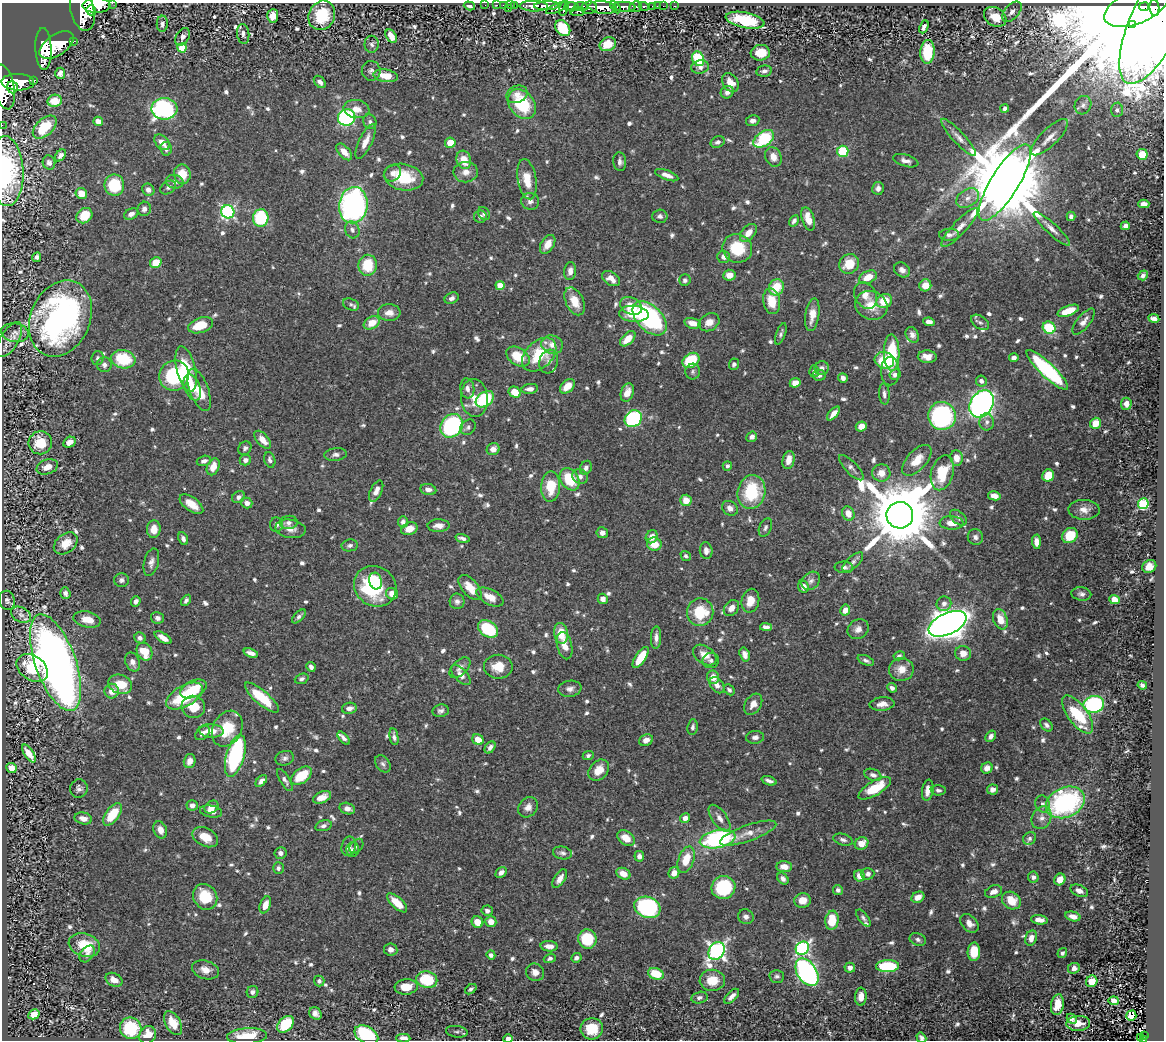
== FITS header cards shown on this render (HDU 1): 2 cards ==
NAXIS1  =                 1162
NAXIS2  =                 1038

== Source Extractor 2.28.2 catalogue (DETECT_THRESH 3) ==
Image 1162 x 1038 px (HDU 1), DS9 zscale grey, 1 PNG px = 1 image px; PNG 1166 x 1042 px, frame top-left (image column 1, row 1038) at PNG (2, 3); each listed source drawn as its Kron ellipse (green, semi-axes under 4 px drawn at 4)
Background 0.54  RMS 0.011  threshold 0.033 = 3 sigma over >= 5 px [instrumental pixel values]
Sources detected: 831; of the 831, the 500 brightest by FLUX_AUTO listed and drawn (331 fainter detections omitted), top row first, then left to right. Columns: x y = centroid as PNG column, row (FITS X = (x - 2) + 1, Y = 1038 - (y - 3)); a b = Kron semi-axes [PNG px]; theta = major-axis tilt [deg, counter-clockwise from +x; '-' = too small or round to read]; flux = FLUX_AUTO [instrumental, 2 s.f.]
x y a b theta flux
112 3 2 2 - 30
96 5 14 7 1 2500
485 5 2 2 - 9.5
497 5 2 2 - 8.8
503 5 3 2 - 10
510 5 4 2 - 13
514 5 3 2 - 20
469 6 6 3 -18 2.5
534 6 14 5 -1 1300
547 6 12 4 2 1000
581 6 6 3 -8 290
644 6 5 3 - 120
653 6 3 3 - 31
657 6 2 2 - 6.9
663 6 2 2 - 8.4
675 6 3 2 - 12
572 7 7 4 -1 450
603 7 14 6 -6 1700
615 7 7 4 -61 420
624 7 11 5 -4 910
635 7 6 5 - 220
1136 7 34 16 22 22000
1144 7 5 3 - 2000
558 8 12 4 24 430
589 8 8 6 6 500
1154 8 8 5 -86 1800
508 9 3 2 - 47
564 9 7 3 75 350
82 10 20 12 -75 3900
91 10 5 5 - 770
577 12 7 3 5 170
1012 12 12 7 48 4.5
1161 13 78 26 64 3100
322 15 15 13 65 32
273 16 7 5 85 9.8
995 17 12 9 -32 11
745 20 20 7 -11 37
162 24 8 5 86 3.3
1132 24 3 3 - 1000
924 27 7 3 66 2.3
563 28 9 6 -53 26
243 34 10 6 -83 3
391 36 7 5 -55 6.8
183 37 9 6 58 3.6
73 41 3 3 - 61
372 44 8 7 - 2.3
608 44 8 6 21 14
57 45 19 10 33 4000
182 48 4 4 - 26
43 49 21 8 -87 3400
927 52 12 7 87 30
760 53 9 7 7 13
698 59 7 6 - 45
700 67 9 6 9 3.5
371 71 10 9 - 3.1
764 71 8 5 10 3.1
60 73 5 5 - 4.1
386 76 12 6 -8 12
34 80 3 3 - 97
18 82 16 8 -1 2800
320 82 7 5 -47 2.8
730 83 10 7 -53 10
4 87 22 10 -80 3700
12 87 6 5 - 760
727 92 7 6 - 3.4
517 94 11 8 24 6.7
55 101 7 6 - 13
522 104 16 12 -50 40
1083 105 9 8 - 2.8
1005 108 4 4 - 2
164 109 13 11 2 130
356 109 13 9 -11 7.7
1117 110 7 6 - 2.1
347 117 9 8 - 120
98 121 5 4 - 5.2
753 121 7 5 10 3.6
370 122 8 6 -68 2.2
2 125 2 2 - 7.2
45 127 14 8 43 23
959 137 25 6 -47 5.8
1050 137 24 8 45 7.1
764 139 11 7 36 51
365 141 19 6 65 7.9
162 142 9 6 -46 6.7
718 142 7 5 24 2.8
450 143 5 5 - 13
166 149 7 6 - 3.3
843 151 5 5 - 30
344 152 10 5 -48 7
1142 154 5 5 - 17
60 155 7 4 52 3.5
773 157 10 8 -65 6.9
464 160 9 7 -72 13
906 161 13 6 -16 3.9
620 162 9 6 -84 3.3
49 163 7 6 - 2.8
6 171 35 17 -87 80
466 172 12 10 1 6.5
393 173 9 7 45 4.1
182 174 9 8 - 14
667 175 12 5 -21 4.3
403 177 20 13 -10 33
527 179 20 9 -80 14
175 182 9 7 -11 3
1005 183 44 14 58 15000
114 185 10 10 - 30
168 187 8 6 34 2.4
878 188 6 6 - 2.8
148 190 6 5 - 3.4
81 194 6 5 - 9.6
968 198 12 8 33 6.1
530 201 9 8 - 3.5
1144 204 5 4 - 4.4
353 205 18 14 81 220
144 209 7 6 - 3.5
228 212 6 6 - 140
484 213 7 5 -53 2.1
131 214 7 5 26 4
84 216 8 7 - 16
480 216 6 6 - 2.7
660 216 7 6 - 2.8
1071 216 4 4 - 2.7
261 218 9 7 77 55
808 219 12 6 -72 11
794 221 6 4 59 2.5
1125 226 5 4 - 3.5
960 227 25 7 47 7.9
1052 229 24 5 -43 5.8
352 230 9 7 -64 3.1
748 233 10 6 49 7.4
949 235 10 6 1 3.1
548 244 10 6 58 7.2
737 248 15 14 - 28
37 257 5 4 - 2.5
724 257 6 6 - 4
156 262 6 5 - 15
849 264 10 9 - 17
368 265 10 9 - 25
902 270 8 7 - 3.5
570 271 9 6 83 4.2
729 275 6 5 - 7
1143 275 5 4 - 2.3
868 277 9 6 26 12
611 279 10 6 -33 6
685 280 6 5 - 2
925 285 6 6 - 11
500 286 4 4 - 16
776 287 8 7 - 20
865 295 14 10 -61 7.6
452 298 7 5 27 3.1
575 301 15 8 -64 11
772 301 13 8 -80 16
884 301 8 7 - 16
351 304 8 5 -21 2
871 305 16 14 -25 14
631 306 11 8 -26 12
1068 311 11 5 21 15
389 313 11 8 -1 6
634 314 15 8 -5 17
812 315 16 7 81 8.6
60 318 39 29 66 240
650 318 21 12 -45 130
1154 318 5 4 - 3.7
1084 321 16 6 51 4.4
709 322 11 8 30 5.9
929 322 6 4 -9 3.8
980 322 10 6 -34 2.3
372 323 8 6 28 13
693 323 8 5 -13 6.9
201 325 13 7 19 17
1049 328 6 5 - 34
15 333 14 9 -9 5.6
781 334 11 4 70 2.1
912 335 8 6 -61 3.4
628 339 9 5 44 11
9 340 19 9 59 7.3
552 345 11 9 -16 7
892 352 18 7 -89 38
539 355 20 13 44 33
518 356 13 8 -34 20
927 357 9 6 -4 6.4
97 358 7 6 - 2
1014 358 5 4 - 3.1
123 359 12 9 -12 34
691 360 9 7 36 34
884 360 10 8 -16 33
549 361 12 9 72 4.5
734 364 6 5 - 2.5
104 365 7 7 - 3
822 368 7 6 - 3.4
186 369 23 9 -76 34
1047 370 28 7 -43 93
693 371 8 7 - 2.4
814 371 6 5 - 2
890 371 14 9 89 4.9
819 375 6 5 - 3.1
895 375 6 5 - 2.8
174 376 15 14 - 57
843 378 5 4 - 3.7
981 381 6 5 - 3.1
795 383 5 5 - 7.3
567 386 9 6 45 10
192 387 13 7 -68 12
467 388 10 7 -81 4.1
530 389 8 5 6 3.9
199 390 22 9 -70 15
515 392 6 5 - 13
627 392 9 6 71 7.8
884 394 10 5 -86 2.9
474 398 19 13 -84 12
485 399 10 7 36 56
982 404 14 11 57 280
1126 404 6 5 - 4.4
833 413 8 4 49 5.1
942 416 14 14 - 130
633 419 9 8 - 74
987 422 8 7 - 3.2
1096 423 6 5 - 13
452 426 12 10 55 110
861 426 6 5 - 6.1
468 427 8 7 - 2.4
752 437 5 5 - 3.3
263 440 11 6 -48 8.1
69 442 6 5 - 5.6
40 443 12 11 - 18
245 448 7 6 - 2.2
493 449 6 6 - 5.1
336 455 11 6 6 3
956 458 8 6 -82 7.2
245 460 6 5 - 2.9
270 460 8 5 -73 2.7
789 460 9 6 77 8.2
917 460 19 9 47 13
204 461 7 5 16 2.8
727 466 5 4 - 2
47 467 11 7 19 7.5
213 467 9 6 65 9.1
586 468 7 5 64 2.9
851 468 16 6 -46 3.6
881 473 9 8 - 7.4
942 473 18 11 74 28
1048 475 6 6 - 15
580 476 8 7 - 3.2
570 479 12 9 -56 29
551 486 15 9 87 22
428 489 8 5 -11 3.9
376 491 11 5 65 4.9
751 492 17 14 77 44
994 496 6 4 -11 5.5
238 497 7 5 35 2.5
686 500 6 5 - 9.5
247 503 6 5 - 3.8
191 504 14 7 -37 9.8
1143 504 5 5 - 71
730 508 8 7 - 4.3
1084 510 16 10 -2 7.6
848 513 7 6 - 7.3
900 515 13 13 - 8800
958 518 10 6 -39 3.1
289 522 9 6 8 3.8
403 522 5 5 - 2.8
952 523 12 6 -3 8
276 525 7 6 - 2.8
439 526 11 6 2 5.1
765 528 10 6 67 2.3
154 529 9 7 85 8
291 529 15 9 -8 7.1
409 529 8 6 19 7.9
602 533 6 5 - 4.3
1070 536 8 7 - 24
652 537 7 5 62 6.3
975 537 8 7 - 2.8
462 538 7 3 -17 2.8
183 539 7 4 -67 2.8
1036 542 7 4 -89 5.8
66 543 13 9 39 13
654 544 7 6 - 13
350 545 8 6 10 2.4
706 551 8 6 -83 4.3
686 556 5 4 - 2
151 562 14 7 76 4.2
853 562 13 6 42 3.1
1149 566 7 6 - 12
844 567 9 5 -3 2.8
121 580 7 7 - 2.4
376 581 8 6 -74 16
811 581 10 8 43 3
375 586 22 19 -35 68
470 587 15 8 -49 11
803 587 6 5 - 6
65 593 6 5 - 3.1
392 594 6 5 - 8.3
1081 594 10 6 -7 2.8
490 597 15 7 -27 7.9
603 599 5 5 - 4.4
7 600 10 7 -77 2.3
186 600 6 4 55 2
1114 600 5 4 - 10
136 601 5 4 - 2.8
457 601 8 7 - 3
750 601 12 8 77 10
944 604 7 7 - 3.4
731 608 9 6 51 5.9
845 610 5 5 - 6.4
700 612 14 13 - 31
21 615 10 7 -28 3.7
299 616 9 4 45 2.2
157 618 6 5 - 2.9
87 619 14 8 -12 11
1000 619 10 7 -72 11
948 624 20 11 24 1000
766 627 6 4 -4 2.8
488 629 11 8 -32 46
858 629 11 9 35 4.9
561 633 10 7 -81 14
140 638 6 5 - 2.7
163 638 9 4 -32 6.2
656 638 11 5 88 3.7
565 646 14 7 -76 8.5
145 652 9 7 -57 19
251 653 7 4 -19 4.4
963 653 8 7 - 6.5
745 654 7 5 -73 4.2
705 655 13 8 -36 8.2
899 656 6 4 11 2.3
641 657 12 5 57 20
711 660 8 7 - 2.6
866 660 9 4 -24 2.2
56 662 51 20 -70 670
133 662 10 7 -66 5
311 667 5 4 - 3
498 667 14 12 -1 13
32 668 17 12 -35 24
460 668 13 7 45 4.1
901 669 12 11 - 9.5
461 675 13 6 -47 5
713 677 7 6 - 7.4
302 679 7 5 20 2.1
120 684 12 9 -21 20
717 685 9 6 -52 4.6
1142 685 5 4 - 2.2
892 688 5 4 - 2.8
194 689 14 8 24 22
570 689 12 8 8 4.4
729 690 6 4 -45 2.4
112 691 7 7 - 7.6
185 696 20 10 29 45
262 698 21 7 -41 27
753 704 11 8 57 5.9
882 704 12 6 5 5.3
1094 704 10 8 12 99
193 707 12 11 - 14
349 708 7 5 9 4.2
441 711 8 6 9 2.5
1078 715 22 9 -54 42
1046 725 7 5 -46 2.2
692 727 8 5 84 2.3
227 729 19 14 61 25
211 731 12 6 -4 9
203 733 8 5 42 2.8
991 736 6 4 54 3
394 737 8 4 -79 2.9
755 737 9 6 5 3.3
344 738 8 4 -48 2.8
478 740 6 5 - 10
646 740 7 5 21 4.4
490 747 7 4 54 3
29 754 10 4 -57 7.8
588 755 6 4 26 2
235 756 22 9 74 100
285 758 9 7 19 2.6
190 761 7 5 75 6.7
383 764 9 6 -53 2.5
11 768 5 5 - 7.7
987 768 6 5 - 4
599 770 12 9 49 9.7
873 775 9 5 -20 3.4
301 776 12 7 39 24
285 780 13 5 -57 2.9
261 781 7 4 48 3.4
769 781 8 3 -19 2.9
79 788 9 9 - 2.7
875 788 18 7 31 22
993 789 5 5 - 4.1
928 790 10 5 81 6.1
938 790 7 5 -3 2
322 797 9 5 24 6.3
1065 802 20 15 24 130
1042 804 9 7 -66 2.8
192 805 5 5 - 4.2
211 807 7 6 - 7.1
528 807 11 9 51 4.9
347 809 8 5 -15 3.7
211 812 11 6 -11 4.9
112 814 13 6 53 24
83 818 9 6 -13 5.7
685 818 5 4 - 4.3
720 818 15 7 -55 5.9
1042 818 12 9 61 5.2
323 826 8 5 15 2.4
160 830 9 6 -67 6.4
748 833 30 8 19 10
205 837 13 9 -28 13
626 838 9 6 -36 9.2
1030 838 7 6 - 2.2
718 839 18 9 12 130
843 840 10 5 -16 2.7
861 843 7 6 - 9.1
349 846 10 7 76 4.7
356 846 8 5 50 2
352 850 7 6 - 2.2
280 853 6 6 - 3.3
562 853 10 6 -11 2.7
639 856 5 5 - 2.7
686 860 14 7 70 15
784 867 7 5 -4 6.9
278 868 6 5 - 2.1
501 872 6 5 - 3.4
674 873 6 5 - 6.7
623 874 7 5 -26 7.9
868 874 6 6 - 2.9
859 876 6 5 - 7.1
1033 877 5 5 - 2.6
560 879 10 5 55 5.7
783 879 6 5 - 2.8
1060 879 6 5 - 8.7
723 887 12 11 - 50
838 890 5 5 - 2.2
1079 891 9 5 -22 4.1
994 892 9 6 20 4.9
205 897 13 11 -57 24
918 897 7 5 27 7.2
803 900 8 7 - 8.7
1011 901 10 8 -37 13
397 903 12 5 -42 15
265 905 9 5 69 8.4
647 907 13 10 -19 120
487 911 5 5 - 2.6
1073 916 7 4 -14 5.4
746 917 8 7 - 3.3
863 918 10 4 -53 2
832 920 9 6 83 21
1039 920 8 4 -7 4.6
477 922 6 5 - 10
491 922 5 5 - 6.7
969 923 11 7 -47 5.3
1031 938 8 5 70 5.2
587 939 10 9 - 31
918 939 8 6 -22 2.3
84 945 16 11 -17 20
549 946 8 5 -4 5.2
802 948 7 6 - 130
391 950 7 6 - 4
716 951 9 7 57 280
974 952 9 6 88 18
1062 953 5 4 - 2.1
87 954 9 6 50 3.1
491 955 4 4 - 2.5
550 958 6 4 21 2.4
576 958 5 4 - 2.6
887 966 11 6 2 47
850 968 5 5 - 3.9
1074 968 6 5 - 3
205 970 14 9 -17 7.2
535 972 9 8 - 5.8
807 972 15 9 -57 190
656 974 8 5 -19 21
777 976 7 6 - 2
114 980 9 6 -28 5.1
427 980 10 8 -13 35
712 980 12 10 -1 15
319 981 5 5 - 2.1
1092 981 6 5 - 10
406 987 11 7 5 13
471 989 6 4 37 2.1
252 992 6 6 - 2.6
732 996 9 5 46 4.1
861 997 9 6 87 6.3
699 998 8 5 14 2.7
1114 1001 5 4 - 7.6
1057 1005 10 6 80 11
315 1013 7 5 -45 4.1
34 1014 6 5 - 9
1131 1016 5 5 - 24
1072 1019 6 4 -46 2.8
173 1023 13 7 -60 11
1078 1023 12 7 3 8.8
286 1024 10 6 47 33
131 1028 11 10 - 40
592 1029 11 10 - 22
457 1032 11 6 -7 2.2
148 1035 9 8 - 13
366 1035 13 8 -28 97
1144 1035 4 2 - 19
247 1036 20 8 3 19
403 1038 7 4 -2 3.9
921 1038 6 4 -58 2.4
1141 1038 3 3 - 20
508 1039 5 4 - 5.2
1143 1039 3 3 - 26
At the frame edge (FLAGS 8, measured only in part): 11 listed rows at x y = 112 3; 82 10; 1161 13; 4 87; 2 125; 6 171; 366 1035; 403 1038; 921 1038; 508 1039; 1143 1039
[331 fainter detections neither listed nor drawn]